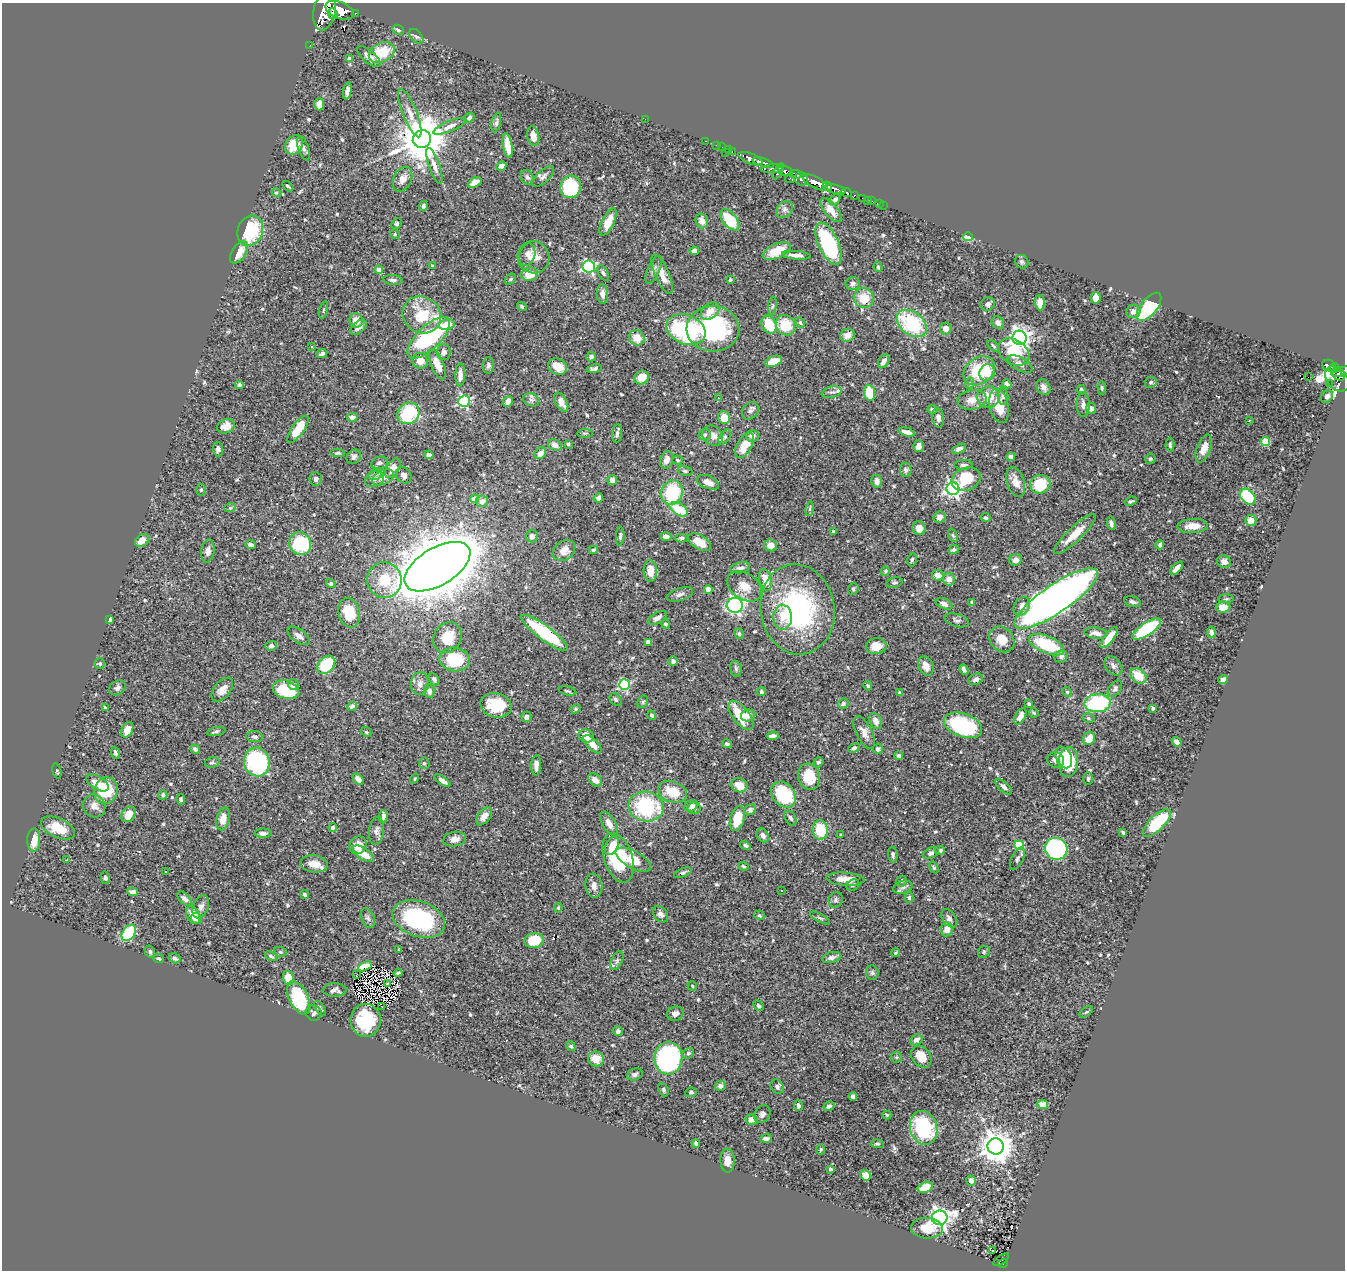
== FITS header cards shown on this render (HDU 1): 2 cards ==
NAXIS1  =                 1343
NAXIS2  =                 1268

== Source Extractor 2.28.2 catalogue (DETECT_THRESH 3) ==
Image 1343 x 1268 px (HDU 1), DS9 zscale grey, 1 PNG px = 1 image px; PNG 1347 x 1272 px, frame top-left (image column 1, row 1268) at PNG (2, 3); each listed source drawn as its Kron ellipse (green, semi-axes under 4 px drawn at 4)
Background 0.803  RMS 0.021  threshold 0.064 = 3 sigma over >= 5 px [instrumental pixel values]
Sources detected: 595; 3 with non-positive FLUX_AUTO (blend fragments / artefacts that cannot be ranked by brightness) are neither listed nor drawn; of the other 592, the 500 brightest by FLUX_AUTO listed and drawn (92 fainter detections omitted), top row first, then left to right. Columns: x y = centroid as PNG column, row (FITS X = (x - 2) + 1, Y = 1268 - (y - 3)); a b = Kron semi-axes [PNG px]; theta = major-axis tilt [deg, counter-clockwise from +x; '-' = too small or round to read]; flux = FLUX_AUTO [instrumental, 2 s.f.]
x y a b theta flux
339 10 14 8 -22 4600
325 11 20 11 79 6800
355 13 3 3 - 140
333 14 6 5 - 1100
398 30 6 5 - 3
416 36 9 5 -49 3.6
310 45 2 2 - 8.8
382 53 13 9 27 48
369 57 14 6 -41 8.9
349 58 4 4 - 1.9
347 91 8 3 81 6.1
319 104 6 5 - 12
410 113 26 7 -68 15
469 118 6 4 36 3
645 119 2 2 - 76
496 123 10 4 78 3.4
450 126 17 5 23 8
533 136 10 6 -79 11
422 139 9 8 - 7000
705 141 3 2 - 21
294 145 10 8 55 32
508 145 13 4 -81 22
716 145 3 2 - 26
722 147 3 2 - 14
304 148 12 5 -71 4.7
728 149 2 2 - 14
732 151 3 2 - 32
726 152 2 2 - 23
751 159 12 5 -22 2000
763 163 11 4 -19 1400
434 166 19 5 -71 8.8
501 166 5 4 - 4.5
772 169 11 4 6 560
778 171 8 3 61 520
785 171 7 5 -15 680
796 174 6 4 -12 440
543 176 14 6 43 5.4
527 177 7 6 - 3.6
402 179 13 9 64 12
790 179 5 3 - 150
801 179 7 6 - 1200
815 182 14 5 -28 3500
475 183 7 4 28 10
288 186 6 3 -38 2.3
827 186 4 3 - 640
571 187 11 10 - 92
835 189 11 4 -15 1600
276 193 5 4 - 2.2
846 193 6 3 -26 350
854 195 3 3 - 210
863 198 3 3 - 43
835 199 6 4 48 4.4
867 200 2 2 - 9.3
872 201 2 2 - 6.1
880 204 3 2 - 4.8
883 205 2 2 - 7.5
423 206 5 4 - 3.9
784 209 9 7 45 5.5
831 210 14 6 -51 14
730 220 12 7 -50 50
702 221 7 6 - 12
608 222 15 6 64 21
396 223 5 5 - 2.5
250 231 15 12 68 80
395 234 5 4 - 1.9
968 237 4 4 - 28
828 244 22 10 -65 140
694 251 5 4 - 4.9
777 251 15 7 24 28
239 252 12 7 57 19
527 255 11 8 73 6.7
796 255 14 4 -4 7.2
534 257 16 15 - 20
1022 262 7 6 - 3.5
433 266 4 3 - 1.7
589 266 6 6 - 210
878 267 5 3 - 1.9
379 270 4 4 - 22
654 270 15 6 65 6.4
603 273 8 5 -62 3.3
530 274 8 6 9 25
662 274 21 7 -66 19
510 279 6 4 40 2.7
393 280 10 5 -4 4.4
730 280 4 3 - 1.8
853 284 7 6 - 5.1
602 294 9 5 -86 7.9
864 298 10 10 - 29
1095 298 6 5 - 13
1040 303 7 5 -89 13
988 304 7 6 - 4.8
522 306 5 3 - 2.2
772 306 9 4 85 2.5
1149 307 17 8 51 95
323 310 9 3 75 1.9
710 311 10 7 37 15
1133 311 7 6 - 8.5
422 315 20 18 -34 50
356 320 7 6 - 15
800 323 5 4 - 2.3
912 323 17 11 -38 110
998 323 7 5 -48 6.7
447 325 8 5 12 27
769 325 9 7 -67 42
786 325 10 9 - 40
358 327 9 5 41 7.3
946 328 6 6 - 9.3
713 329 26 23 -2 170
686 330 20 14 -21 180
847 335 7 6 - 13
429 338 27 11 45 160
637 338 8 7 - 17
1019 338 7 7 - 730
312 346 3 3 - 3.5
993 346 7 4 -39 2.2
444 352 8 6 89 5.8
1014 352 17 12 -32 53
322 353 5 3 - 4.1
591 357 5 5 - 3.6
420 361 8 8 - 15
774 361 9 5 20 21
884 361 7 5 58 7
437 364 16 6 -67 20
1020 364 13 6 -28 7.7
488 365 8 6 87 3.8
1329 366 7 5 -29 280
558 367 10 7 -26 22
1334 368 5 3 - 200
594 369 7 4 14 3.7
979 371 17 13 36 66
987 372 8 7 - 20
1342 372 10 4 17 560
460 375 11 5 88 9.4
1338 375 7 3 -32 260
641 377 8 6 31 16
1308 377 2 2 - 460
1337 379 14 10 -48 560
1151 382 6 5 - 3
970 383 5 3 - 2
1329 383 2 2 - 9.1
1007 384 4 3 - 3.5
239 385 4 4 - 4.4
1043 387 8 6 -60 6.7
1102 388 6 4 -86 2.3
1081 390 5 4 - 3.4
832 392 10 5 13 4.6
870 393 8 5 -81 34
1003 396 8 5 -82 3.6
1327 396 7 5 47 5.3
988 397 11 11 - 23
718 398 3 2 - 2.2
531 400 8 6 -21 4.3
972 400 14 10 8 15
464 401 5 5 - 190
508 402 6 4 63 8.5
561 402 10 5 -61 12
1083 405 12 6 -88 7.7
999 406 17 9 -77 29
933 409 5 4 - 5.6
1091 409 5 5 - 6.1
750 411 9 7 52 4.5
408 413 11 10 - 83
352 417 5 4 - 6.6
724 418 6 6 - 24
938 418 9 6 -83 8.9
1249 420 3 2 - 2.1
226 426 9 7 26 14
298 429 16 6 55 32
907 432 8 4 -15 9.8
585 433 8 3 0 1.9
617 434 9 5 85 4.1
705 435 6 5 - 2.6
713 436 11 9 -41 11
752 436 6 6 - 7.7
725 437 8 5 57 2.8
1265 441 4 4 - 47
568 444 4 4 - 2.2
555 445 7 5 -28 8.2
744 445 14 7 61 27
1170 445 7 4 88 3.3
919 446 6 5 - 7.3
218 449 7 5 -88 5
959 449 7 4 25 5
1204 449 15 7 70 15
338 453 7 4 1 2.6
540 453 6 5 - 8.3
429 455 4 4 - 5.6
1011 456 4 4 - 6.7
354 457 8 6 45 4.1
1150 459 5 5 - 2.4
667 460 9 6 69 7.7
677 460 5 4 - 2
379 463 8 6 11 3.7
963 465 9 5 2 4
393 468 11 6 57 10
906 470 7 5 -80 3.2
685 471 7 4 -16 2.9
375 475 7 5 14 3.2
404 475 8 7 - 5.8
383 477 12 7 27 8.2
316 479 7 6 - 4.2
374 479 10 7 29 6.4
966 479 15 11 24 44
612 480 5 5 - 8.5
877 481 6 5 - 6.2
708 482 12 6 -21 10
1016 482 15 8 -71 14
1040 484 10 9 - 54
953 489 6 6 - 470
201 490 6 5 - 2.4
672 493 12 10 72 77
1248 497 9 6 -47 96
598 498 5 4 - 4.3
474 499 4 4 - 19
482 501 6 6 - 11
1131 501 6 4 23 2.1
230 508 6 3 18 1.7
679 509 10 5 -33 45
810 509 7 3 81 1.9
939 517 6 5 - 8.3
986 518 5 4 - 2.8
1251 520 5 5 - 13
1111 523 7 4 -78 4.1
1193 526 15 7 3 19
919 528 7 6 - 10
834 531 4 3 - 2.3
1075 534 28 7 43 26
953 535 7 4 -68 2.3
532 536 6 6 - 6
620 536 9 4 86 3.6
666 536 6 4 -2 4.3
681 538 6 4 0 2.7
142 540 8 5 40 12
699 542 13 7 -32 21
300 544 11 11 - 95
251 545 5 3 - 3.4
771 545 6 6 - 7.5
1160 545 4 4 - 3.3
593 550 5 3 - 2.2
954 550 6 4 25 2.9
208 551 12 6 81 6.9
564 551 12 9 40 14
912 560 7 4 77 2.5
1015 560 6 5 - 8.5
1224 562 7 6 - 6.7
437 567 37 18 31 7600
740 568 10 5 10 5.3
1176 568 8 4 48 7.4
650 571 11 6 -87 16
885 571 5 4 - 1.7
938 575 6 5 - 9.4
949 579 6 6 - 12
384 580 18 17 - 43
765 580 11 6 -77 22
894 583 8 5 13 2.8
331 584 5 4 - 2.3
744 586 19 13 -34 20
708 589 4 4 - 18
853 589 6 5 - 2.8
680 594 14 6 19 5.8
1056 598 49 14 34 1300
1226 599 8 3 1 1.8
972 602 3 3 - 3.9
1133 602 8 5 -15 4.4
944 604 9 5 -24 6.8
735 605 8 7 - 280
1022 606 10 7 56 9.8
1223 607 7 5 7 14
797 609 45 37 -81 240
349 613 15 10 -78 37
783 617 12 9 89 17
657 618 10 5 28 7.4
110 619 4 3 - 5
957 620 12 6 -16 4.5
666 624 4 4 - 2.9
1147 629 16 6 34 120
1211 632 6 4 -80 4
545 633 28 7 -37 110
1096 633 11 5 -7 9.3
739 634 5 4 - 2.4
299 636 13 6 -34 7.5
1109 637 13 5 52 17
447 638 16 13 60 35
1002 639 14 11 -48 21
648 642 4 4 - 15
1047 645 19 8 -23 82
271 646 6 5 - 3.2
876 646 10 8 8 16
1061 656 7 6 - 5
455 659 15 12 -8 68
673 661 5 4 - 4.6
100 664 5 5 - 3
326 665 10 7 48 56
926 666 10 7 -65 9.8
1113 666 11 7 -51 5.8
736 669 8 5 -75 3.4
964 670 5 3 - 5.4
1138 676 9 6 -41 28
434 679 7 4 -62 3.4
976 679 7 5 23 3.8
1223 680 4 4 - 7
420 684 11 9 82 9.3
293 685 5 5 - 4.3
624 685 5 5 - 150
868 686 5 4 - 2.1
117 688 9 7 31 4.6
1115 689 9 6 55 4.3
222 690 14 8 52 11
286 690 14 9 -17 52
429 691 7 5 -86 7
567 691 9 3 -14 1.9
761 692 4 4 - 3
1067 692 5 4 - 1.8
900 693 4 3 - 2.3
616 699 7 5 -55 3.5
643 702 7 5 60 2.3
843 703 5 5 - 2.6
1098 703 13 9 5 130
1029 704 4 3 - 2.1
496 705 16 12 -13 55
352 706 5 4 - 4.9
105 708 3 3 - 3.1
1153 708 4 3 - 2.6
576 709 5 4 - 2
1034 713 5 4 - 2.1
652 715 5 4 - 2.8
741 715 17 8 -51 45
748 716 7 6 - 7.5
1020 716 9 5 61 11
526 717 5 5 - 5.8
1088 718 6 4 -15 2.6
876 721 8 6 -65 8.9
963 725 20 11 -20 130
127 730 8 5 63 14
216 731 9 4 11 2.9
366 732 6 4 -46 1.9
864 732 18 8 -63 12
586 736 8 6 -18 19
773 736 6 4 7 6.5
254 737 8 5 -8 4.1
1089 738 7 5 58 15
1177 742 5 4 - 7.3
592 744 11 5 -45 11
727 744 5 4 - 3.2
854 748 6 4 26 3.6
195 749 5 4 - 4.1
878 749 5 5 - 3.9
115 753 6 3 -69 3.3
899 756 4 3 - 2.7
1064 757 11 7 -65 18
1056 760 8 7 - 11
212 762 7 5 13 2.4
257 762 14 12 -72 180
818 762 5 4 - 3.3
1068 762 15 9 85 49
424 763 6 5 - 2.6
536 765 10 5 88 8.3
57 771 8 3 -75 1.9
809 777 13 11 -72 41
358 779 6 4 -46 8.4
415 779 5 3 - 1.8
1088 779 6 5 - 2.7
595 780 8 5 -42 11
442 781 9 4 -36 7.7
97 783 12 6 -31 15
739 785 8 7 - 17
1004 787 10 4 -41 4.8
106 791 13 11 70 51
672 792 15 10 -20 34
163 795 5 4 - 3.5
783 795 14 11 -51 82
181 800 5 4 - 2.4
94 806 12 11 - 11
646 806 18 15 -11 120
691 806 7 5 27 4.5
694 808 6 6 - 4.7
750 810 6 5 - 4
128 814 8 6 52 18
383 816 6 4 81 6.3
484 816 10 6 52 10
737 818 13 7 74 36
790 818 8 5 -61 3.4
223 819 11 6 75 16
1157 823 18 7 44 73
609 824 13 6 -60 10
58 828 18 9 -24 28
333 828 4 4 - 3.2
820 830 9 7 -83 50
376 831 14 7 83 6.7
1123 832 4 3 - 2
263 833 8 4 0 4.8
763 835 7 5 -55 7.8
841 835 3 3 - 2
455 839 11 7 11 8.4
34 840 11 6 88 21
358 845 9 8 - 12
745 845 5 4 - 2.8
1019 845 5 4 - 74
612 846 10 6 63 13
1056 849 11 11 - 210
940 850 5 4 - 4
931 853 8 5 29 4.9
363 854 12 5 -34 21
893 855 8 4 -81 3.7
618 858 26 14 -72 93
1017 859 12 6 64 4.7
67 860 4 3 - 8.9
633 860 19 8 -29 32
314 864 14 8 -6 17
743 866 5 4 - 1.9
934 867 6 4 -58 2.2
165 872 3 2 - 3
683 873 9 4 22 3.1
105 878 6 4 -76 2.8
845 879 19 6 -4 15
901 881 6 5 - 2.5
853 885 7 5 31 2.6
594 886 12 8 -82 9.7
903 887 10 6 18 5
781 890 3 3 - 2.4
133 892 5 4 - 6.6
305 894 4 4 - 2.6
909 897 5 4 - 2.5
185 899 9 5 -43 8.5
836 900 8 7 - 4
201 907 12 7 68 6.9
558 908 5 4 - 2.6
661 914 9 6 -51 5.7
193 915 9 6 -63 16
759 915 5 4 - 2.3
368 918 10 6 -67 4.5
820 918 11 3 -28 2.4
949 918 10 6 -57 4.7
197 919 6 5 - 6.3
419 919 27 17 -20 150
947 929 7 6 - 14
129 933 9 6 55 77
534 940 10 7 8 42
399 950 3 3 - 1.8
150 951 6 5 - 3.1
280 952 6 5 - 2.7
984 952 6 5 - 2
896 953 4 4 - 2.2
271 956 6 4 -27 3.1
832 957 9 5 13 5.6
175 958 6 5 - 3.6
159 959 5 4 - 2.5
617 960 10 5 64 4.6
365 966 7 4 27 1.8
398 973 4 3 - 1.9
872 973 7 6 - 3.1
356 975 3 2 - 3
288 978 7 5 -72 27
388 983 4 3 - 2.3
692 986 5 4 - 1.8
335 990 12 6 1 6.1
299 998 18 9 -64 100
381 1006 3 2 - 3.4
758 1006 6 4 -46 3.3
320 1008 8 4 -57 3.3
1086 1012 7 4 35 2.3
314 1013 8 7 - 4.1
675 1014 8 7 - 5.5
366 1020 16 15 - 70
618 1031 5 4 - 4.7
916 1040 6 5 - 7.3
571 1046 5 4 - 2.3
689 1053 6 4 32 2.4
896 1057 5 5 - 2.2
921 1057 12 9 -53 23
668 1058 16 14 85 310
596 1059 8 7 - 20
635 1074 8 6 18 4.4
720 1086 5 5 - 4.8
777 1087 7 6 - 4.1
664 1090 7 5 -66 2.4
691 1092 6 5 - 2.3
853 1097 4 4 - 6.7
1043 1105 5 4 - 21
798 1106 5 4 - 4
829 1106 6 4 29 4.3
762 1114 9 7 55 4.7
887 1115 4 4 - 1.9
752 1119 6 5 - 12
924 1128 17 13 -73 120
766 1138 6 3 6 4.9
696 1143 4 3 - 3.7
877 1144 6 4 -4 2.6
996 1146 8 8 - 2600
821 1149 5 4 - 2.1
727 1160 12 7 -87 13
830 1169 4 3 - 2.2
865 1175 5 5 - 15
971 1181 5 4 - 7.1
925 1187 8 5 24 33
940 1218 8 7 - 890
927 1228 16 10 -3 31
992 1251 3 2 - 3.7
1001 1260 9 3 35 34
1003 1263 5 3 - 90
At the frame edge (FLAGS 8, measured only in part): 2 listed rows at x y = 325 11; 1342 372
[92 fainter detections neither listed nor drawn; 3 non-positive-flux detections neither listed nor drawn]